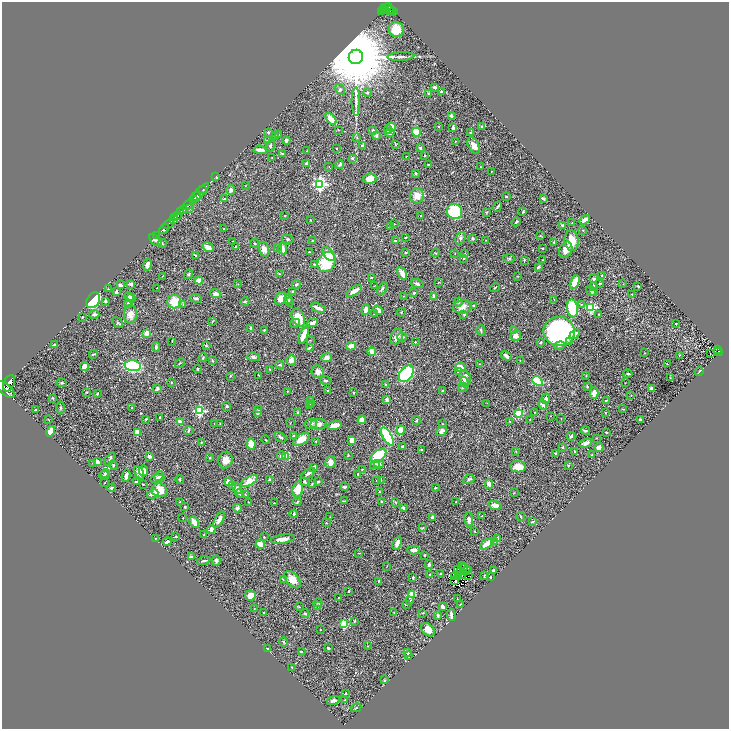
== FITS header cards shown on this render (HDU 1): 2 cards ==
NAXIS1  =                 1453
NAXIS2  =                 1453

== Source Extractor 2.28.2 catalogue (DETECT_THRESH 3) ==
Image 1453 x 1453 px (HDU 1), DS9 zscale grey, zoomed out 1/2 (1 PNG px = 2 x 2 image px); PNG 731 x 731 px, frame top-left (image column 1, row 1453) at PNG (2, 2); each listed source drawn as its Kron ellipse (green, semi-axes under 4 px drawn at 4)
Background 0.427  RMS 0.021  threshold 0.0618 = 3 sigma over >= 5 px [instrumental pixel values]
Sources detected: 530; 33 cannot appear on this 1/2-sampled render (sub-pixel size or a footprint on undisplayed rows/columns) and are neither listed nor drawn; the other 497 listed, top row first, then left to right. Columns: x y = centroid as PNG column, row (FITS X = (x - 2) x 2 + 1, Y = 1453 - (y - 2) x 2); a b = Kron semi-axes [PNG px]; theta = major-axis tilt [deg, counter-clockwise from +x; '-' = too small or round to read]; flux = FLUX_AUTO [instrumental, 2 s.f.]
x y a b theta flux
388 6 4 2 - 300
384 9 2 1 - 64
388 9 7 3 -21 170
386 10 2 1 - 35
389 11 2 1 - 57
393 11 3 2 - 33
381 12 4 1 - 110
396 29 7 7 - 78
356 57 7 7 - 70000
401 57 13 3 3 14
435 87 3 2 - 7.1
340 89 6 4 -57 6.6
441 91 2 2 - 3.7
367 93 4 3 - 4.6
428 93 2 2 - 3.2
356 102 14 3 -90 17
451 115 3 2 - 8.1
331 119 7 3 -50 55
438 126 2 2 - 2.4
392 127 5 3 - 47
482 127 2 2 - 6.1
453 128 4 3 - 11
338 130 2 2 - 1.7
373 130 3 3 - 7.7
388 130 4 3 - 16
268 132 4 3 - 4.5
416 132 4 3 - 120
471 132 4 3 - 4.6
389 133 5 4 - 11
279 135 3 3 - 4.5
376 135 3 3 - 6.9
275 136 4 3 - 4.7
357 138 3 2 - 1.7
286 140 4 3 - 9.8
267 141 4 3 - 3
455 141 2 1 - 1.2
395 144 4 2 - 2.8
474 145 9 5 -62 27
270 146 7 3 72 7.6
363 146 4 3 - 13
337 148 2 1 - 1.8
420 148 3 2 - 5.9
260 150 7 3 -5 21
306 151 2 2 - 1.5
282 153 3 3 - 3.1
425 155 2 2 - 4.8
406 156 2 1 - 1.5
272 158 2 2 - 1.4
352 158 3 2 - 7.6
307 164 2 2 - 18
340 164 5 3 - 7.1
428 165 2 1 - 2.9
329 166 2 1 - 1
481 167 4 3 - 2.8
492 171 2 1 - 1.1
416 174 3 2 - 3.3
216 176 3 1 - 4.5
370 179 7 5 12 26
320 184 4 4 - 710
245 186 3 2 - 1.4
203 190 2 2 - 66
231 190 5 3 - 10
200 193 13 2 46 220
417 196 8 6 -90 32
196 197 5 2 - 810
506 197 2 2 - 5
543 198 3 2 - 7.7
225 199 3 3 - 4.1
193 200 2 2 - 270
189 205 6 2 45 1200
497 207 5 2 - 5.3
190 208 3 2 - 2.4
184 210 3 2 - 400
455 211 8 7 - 260
523 211 4 2 - 4.6
181 212 3 2 - 190
487 212 3 3 - 2.9
177 215 3 2 - 320
285 216 2 2 - 3.8
421 216 2 2 - 4.4
175 218 2 2 - 63
173 219 4 2 - 84
310 220 2 1 - 1.6
585 220 6 3 32 24
516 222 4 2 - 4
572 223 2 2 - 1.1
168 224 6 2 46 520
394 224 2 2 - 1.2
563 225 3 3 - 9.9
391 226 4 2 - 2.6
164 229 6 2 43 680
224 229 4 2 - 2
583 230 2 2 - 1.7
157 236 2 1 - 16
540 236 3 3 - 2.4
405 237 3 2 - 2.4
460 238 6 5 - 7.9
473 238 3 2 - 5.7
288 239 6 2 -12 3.7
155 240 7 4 -41 24
486 240 2 1 - 0.85
233 241 3 2 - 1.6
312 241 2 2 - 4.7
395 241 2 2 - 4.8
572 241 10 7 -87 53
554 242 3 3 - 6.1
162 243 4 2 - 2.7
255 243 4 2 - 4.4
235 246 3 2 - 2
208 247 6 4 -31 20
277 248 2 2 - 1.6
542 248 2 2 - 3.2
264 249 7 5 -70 23
283 249 6 3 -82 17
566 250 8 6 66 36
309 252 2 2 - 3
405 253 3 3 - 3
435 253 4 2 - 2.8
455 253 2 2 - 1.3
328 254 8 4 -50 47
464 254 4 2 - 2.2
195 255 3 2 - 3
509 258 6 3 -2 4.6
464 259 2 2 - 3.2
524 260 4 3 - 4
542 260 2 1 - 1.4
327 262 10 8 56 140
314 264 4 3 - 4.2
147 265 6 3 78 20
538 267 4 3 - 6.9
402 273 7 3 -64 30
188 274 5 3 - 4.1
279 274 3 2 - 2.2
162 276 2 1 - 1.1
517 276 3 2 - 1.5
602 276 3 2 - 2
371 278 3 2 - 2.7
594 279 2 2 - 17
199 280 4 3 - 37
438 282 3 2 - 2.1
575 282 7 4 65 74
600 283 3 2 - 1.8
131 284 4 3 - 12
238 284 3 2 - 2.2
296 284 4 3 - 6
417 284 7 4 -19 8
623 284 2 1 - 1
120 285 3 2 - 12
374 286 2 2 - 1.5
594 286 4 3 - 8.6
638 286 2 2 - 2.5
495 287 5 2 - 3.1
156 288 2 1 - 1.1
382 288 7 3 56 5.9
108 289 2 2 - 1.7
292 291 2 2 - 2.7
354 291 9 3 30 29
591 291 5 3 - 8.3
116 292 3 2 - 10
594 292 4 3 - 5.9
414 293 2 2 - 13
216 294 6 4 -23 17
632 294 3 2 - 1.6
403 296 3 2 - 2
434 296 4 3 - 10
129 297 5 4 - 13
131 298 4 3 - 9.2
196 298 6 3 -8 8.4
281 298 7 5 54 30
93 300 8 6 57 220
288 300 4 3 - 5.3
554 300 2 2 - 1.7
105 301 3 3 - 9.7
245 301 4 2 - 4.1
174 302 7 6 - 71
290 302 5 4 - 5
458 302 5 4 - 8.2
128 303 3 3 - 11
183 304 4 3 - 3.3
581 305 2 2 - 2
473 306 3 3 - 3.5
462 307 9 6 8 27
590 307 3 3 - 290
318 308 7 2 -21 24
572 308 9 5 -82 170
366 310 5 3 - 30
378 310 5 4 - 30
401 312 4 2 - 2.3
94 314 5 3 - 12
130 314 9 6 88 26
374 314 2 2 - 1.6
599 314 2 2 - 1.8
464 315 4 3 - 4.3
82 317 2 2 - 3.8
298 318 9 6 -65 64
213 321 4 2 - 3.5
118 322 6 2 -49 3.8
295 323 5 3 - 5.4
312 323 5 3 - 16
676 324 2 2 - 2.8
250 328 3 2 - 2.5
264 330 2 2 - 3.1
481 330 5 3 - 6.8
513 331 4 2 - 14
559 332 16 14 -10 930
147 333 3 3 - 64
575 334 6 4 43 16
304 335 9 3 69 40
516 336 5 5 - 17
397 337 8 6 59 20
402 337 5 4 - 8.3
310 340 2 1 - 1.2
172 341 3 2 - 1.1
415 342 2 2 - 2.8
540 342 3 3 - 5.2
570 342 3 3 - 6.1
55 345 3 2 - 5
206 345 3 3 - 3.6
351 346 5 3 - 30
559 346 5 3 - 6.2
156 347 4 3 - 7.3
309 348 3 2 - 7.6
718 349 2 1 - 11
372 351 4 3 - 41
718 352 4 3 - 85
644 353 2 2 - 1.6
710 353 2 1 - 2.3
93 354 4 2 - 4.4
679 355 3 2 - 1.7
506 356 6 2 -35 11
253 357 6 4 -6 8.2
326 357 5 4 - 14
203 358 4 3 - 4.5
291 360 5 5 - 20
213 361 4 3 - 3.8
520 361 2 2 - 1.6
180 363 5 2 - 3.2
480 364 2 2 - 1.5
667 364 3 2 - 1.7
280 365 4 3 - 4.8
84 366 4 4 - 20
133 366 8 5 -5 310
460 367 5 5 - 31
197 369 4 3 - 3.7
270 369 4 2 - 2.8
459 371 3 3 - 7.1
699 371 4 1 - 3.1
318 372 6 6 - 18
406 374 9 6 52 250
628 374 4 3 - 6.9
259 375 2 1 - 1.4
586 375 3 2 - 2.2
230 376 3 3 - 2.7
465 378 8 5 -76 25
670 378 3 2 - 1.4
326 381 5 3 - 5.2
537 381 6 4 -41 180
171 382 3 3 - 3.8
464 382 5 3 - 16
9 383 9 5 65 2700
62 383 5 3 - 4.2
625 383 2 1 - 1.1
385 384 3 2 - 3.1
463 387 5 3 - 4.8
587 387 3 2 - 4
651 388 3 3 - 7.9
157 389 4 3 - 8
6 390 11 5 -41 2400
328 391 4 3 - 3.9
442 391 2 1 - 1.3
86 392 2 2 - 2.8
287 392 3 2 - 1.7
98 393 3 2 - 2.8
354 393 3 2 - 2.9
594 393 6 4 -88 28
631 395 3 2 - 1.8
53 398 3 2 - 3.9
546 399 5 4 - 12
387 400 3 3 - 11
606 400 3 2 - 3.4
311 401 2 2 - 2.9
310 403 3 3 - 4.2
312 403 3 2 - 2.6
487 403 2 1 - 1.2
310 405 2 2 - 3.9
543 405 5 3 - 9.9
227 406 4 3 - 4.3
132 407 3 2 - 1.5
60 408 6 3 86 4.5
36 409 3 2 - 3.4
623 409 4 2 - 2.7
259 410 3 3 - 13
199 411 3 3 - 330
535 412 2 2 - 1.7
258 413 4 3 - 8.4
298 413 4 3 - 7.4
519 413 4 3 - 140
605 413 3 3 - 2.1
551 416 3 2 - 1.3
160 417 2 2 - 2.3
48 419 2 2 - 1.5
146 419 3 3 - 4.4
561 419 2 1 - 1.3
640 419 2 2 - 5.7
362 420 4 4 - 19
416 420 4 3 - 4.5
530 420 3 2 - 1.3
510 421 3 2 - 1.8
180 422 3 2 - 21
290 422 2 2 - 1.5
215 423 2 2 - 1.4
220 423 2 2 - 1.9
311 424 6 5 - 13
318 424 8 5 -1 16
443 424 2 2 - 2.2
335 426 7 4 13 35
189 430 5 2 - 6.2
401 430 4 3 - 52
50 431 5 3 - 47
442 431 6 4 39 14
586 431 4 3 - 4.5
606 432 3 1 - 3.1
137 433 3 3 - 61
294 436 3 2 - 3.9
387 436 10 4 -60 360
571 436 4 3 - 7.3
280 437 6 3 -33 9.1
596 438 3 2 - 1.3
301 439 9 5 33 53
265 440 4 2 - 2.5
352 440 4 4 - 18
316 441 3 2 - 2
201 443 3 3 - 2.7
586 443 6 3 22 20
251 444 5 4 - 60
403 447 4 3 - 4.5
562 447 3 2 - 3.2
599 447 4 4 - 13
422 450 3 2 - 5.2
516 451 3 2 - 2.4
575 451 3 3 - 4.8
555 453 3 3 - 3.3
348 455 4 2 - 3
592 455 3 2 - 3.5
149 456 3 2 - 12
281 456 4 3 - 13
378 456 9 5 37 230
210 457 2 2 - 2.7
285 457 4 3 - 57
110 459 7 3 55 5.9
225 460 8 7 - 30
97 462 3 3 - 14
330 462 6 5 - 24
93 463 2 2 - 1.7
379 464 5 3 - 7.3
113 465 5 3 - 3.9
375 465 5 3 - 4.6
568 465 3 3 - 2.6
314 467 3 2 - 14
518 467 8 5 -7 42
362 469 2 2 - 2.2
144 471 5 4 - 28
139 472 7 4 -65 30
105 473 4 3 - 3.6
308 474 8 3 31 8.6
358 474 3 2 - 4.7
104 475 5 2 - 2.6
126 476 6 3 79 17
159 476 5 4 - 11
157 479 7 4 7 15
180 479 4 3 - 5.1
270 479 4 3 - 5
469 479 6 4 31 8.5
377 480 2 1 - 1.3
381 480 3 1 - 2.1
249 481 9 4 28 51
318 481 3 2 - 5
136 482 3 2 - 14
228 482 4 3 - 27
305 482 3 2 - 5.6
104 483 2 1 - 1.7
143 484 2 2 - 2.4
312 484 3 3 - 3
489 484 5 4 - 17
233 485 3 3 - 3.8
344 487 3 2 - 14
112 488 4 2 - 5.6
237 488 5 4 - 14
435 488 3 2 - 3.5
298 489 8 5 79 47
159 490 8 7 - 62
379 492 2 1 - 1.5
514 493 3 2 - 2.2
152 494 6 3 27 11
240 494 4 3 - 13
245 494 4 2 - 1.9
344 501 4 2 - 2.8
381 501 3 2 - 4.8
180 502 2 2 - 2.2
249 502 3 1 - 2.2
297 502 4 3 - 3.5
396 502 4 3 - 3.2
456 502 2 2 - 1.8
274 503 2 1 - 2
495 505 7 3 -18 27
185 507 3 2 - 3
237 508 4 3 - 11
403 508 4 3 - 7.5
294 514 4 3 - 7
482 516 2 2 - 2.8
330 517 2 2 - 1.9
432 517 3 3 - 12
521 517 4 2 - 3.6
183 518 2 2 - 1.6
219 520 9 4 62 24
469 520 8 4 -82 17
194 522 6 3 -60 51
533 522 4 2 - 4.6
326 523 2 2 - 1.6
422 528 3 2 - 4.5
211 529 4 3 - 14
474 531 3 2 - 2
204 534 4 2 - 3.1
176 536 3 2 - 3.6
264 537 3 2 - 2.3
498 538 3 3 - 11
156 539 3 3 - 2.3
283 539 12 4 8 27
495 541 3 3 - 3.2
167 542 4 2 - 9.6
397 543 7 3 68 34
260 544 5 3 - 48
487 544 8 3 31 66
414 550 6 3 0 22
359 553 4 2 - 3
424 555 3 2 - 4.3
191 557 3 2 - 13
216 560 5 4 - 11
204 561 7 2 14 7.8
429 565 4 3 - 8.7
387 566 2 2 - 1.2
462 566 2 1 - 1.6
464 568 4 1 - 0.13
467 569 2 1 - 2.1
458 570 3 1 - 0.3
466 571 2 1 - 0.89
493 571 3 2 - 11
461 572 2 1 - 1.6
441 574 3 2 - 2.8
430 575 3 2 - 4
462 575 2 1 - 1.5
454 576 2 1 - 0.97
459 576 2 2 - 0.35
468 576 2 1 - 1.8
484 576 3 3 - 4.5
413 577 4 3 - 5
490 577 2 2 - 2.5
283 579 4 2 - 2.9
292 580 10 6 -47 41
455 580 3 1 - 1.9
378 581 2 2 - 2.5
349 591 3 2 - 2.9
412 594 3 2 - 100
250 595 5 5 - 27
339 597 3 2 - 2
457 599 2 2 - 1.5
410 600 3 3 - 3.2
318 603 4 3 - 3.6
406 604 3 2 - 3.5
460 604 2 1 - 1.5
317 605 3 3 - 3.7
299 607 3 2 - 2
442 607 3 3 - 15
254 609 2 2 - 1.2
394 612 3 2 - 1.7
264 613 3 2 - 4.1
305 613 4 2 - 5.9
422 613 3 2 - 2.4
438 615 4 2 - 5.9
451 615 6 2 -84 16
354 621 3 2 - 2.4
344 624 3 3 - 170
320 629 2 2 - 1.6
428 630 8 5 -45 36
284 642 4 3 - 3.7
368 646 2 2 - 1.3
328 648 3 3 - 4.5
267 649 2 2 - 4.7
301 651 3 2 - 3.7
408 652 4 2 - 9.6
408 656 3 2 - 4.9
292 667 3 3 - 2.6
384 680 3 2 - 2
345 694 4 2 - 7
345 699 3 2 - 1.8
333 700 6 3 17 16
356 708 5 2 - 3.5
At the frame edge (FLAGS 8, measured only in part): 1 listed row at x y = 6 390
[33 sub-pixel or undisplayed-footprint detections neither listed nor drawn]